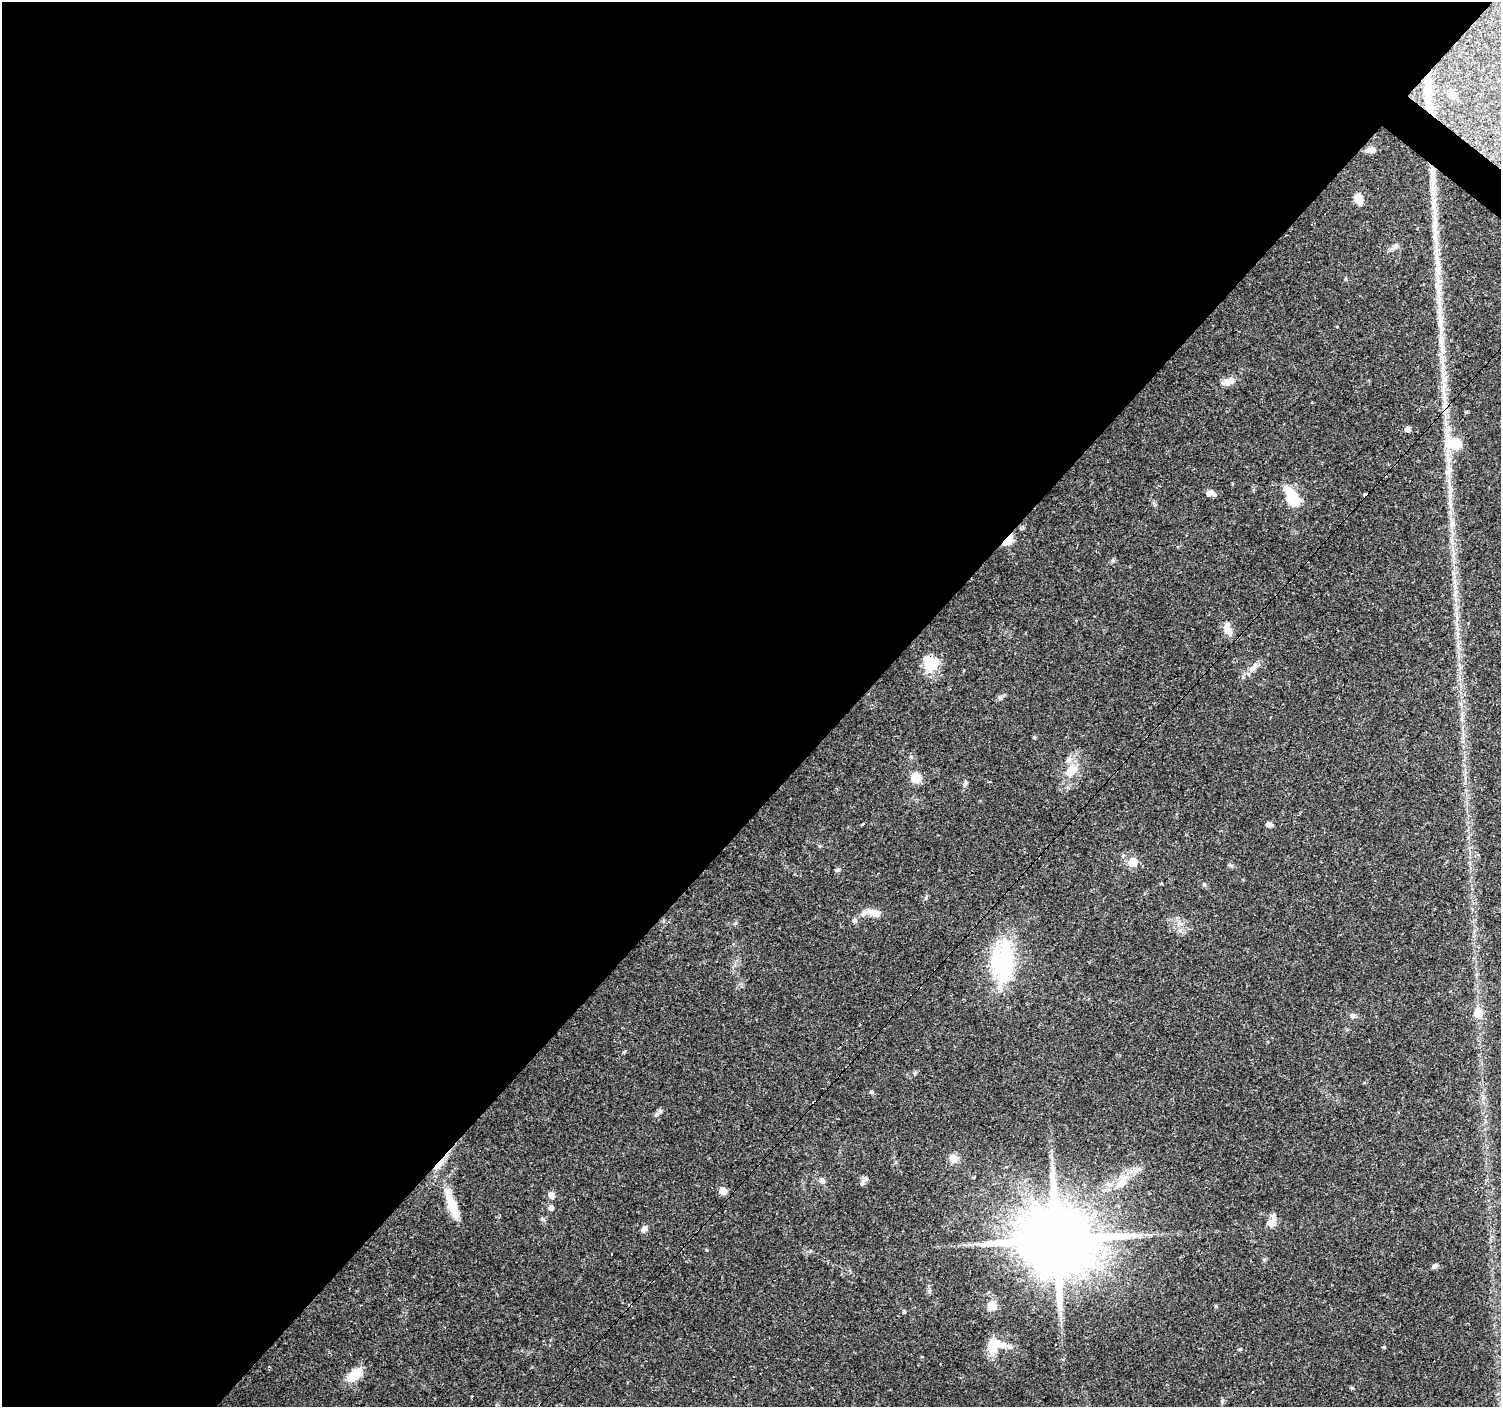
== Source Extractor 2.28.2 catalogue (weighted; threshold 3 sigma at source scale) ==
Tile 5 of 4 x 4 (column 1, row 2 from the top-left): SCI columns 1-1499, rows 2977-4381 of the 6000 x 6021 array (HDU 1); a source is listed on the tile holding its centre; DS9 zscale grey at full resolution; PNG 1503 x 1409 px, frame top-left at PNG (2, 2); no overlay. Shown black and unused: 57% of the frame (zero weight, under 3 of 4 exposures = <1% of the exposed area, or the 3 px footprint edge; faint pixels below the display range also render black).
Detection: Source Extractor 2.28.2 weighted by HDU 2 'WHT'; one run over the whole footprint, this tile lists its part. Background 0.0746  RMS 0.0054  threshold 0.0242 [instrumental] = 3 sigma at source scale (4.5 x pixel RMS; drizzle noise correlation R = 1.50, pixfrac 1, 0.0396/0.0396 arcsec/px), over >= 5 px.
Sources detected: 78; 2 inside a brighter object's white glare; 9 cosmic-ray / hot-pixel residue — not listed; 8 inside a brighter listed object's ellipse — not listed separately; the other 59 listed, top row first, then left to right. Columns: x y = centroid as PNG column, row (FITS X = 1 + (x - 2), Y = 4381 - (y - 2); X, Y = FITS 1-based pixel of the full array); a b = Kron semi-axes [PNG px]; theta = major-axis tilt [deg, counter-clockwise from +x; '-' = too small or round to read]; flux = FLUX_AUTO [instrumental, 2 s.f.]
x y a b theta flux
1427 82 29 8 88 9.8
1452 94 9 7 63 2.6
1371 150 12 6 -6 2.9
1432 173 18 7 -85 5
1433 192 16 7 90 5
1358 199 8 6 -66 11
1435 232 40 7 -87 12
1395 246 10 7 53 1.8
1439 296 44 6 -88 12
1443 368 15 4 84 3
1227 383 13 9 -17 3.1
1444 397 26 5 -84 6
1408 429 5 5 - 2.7
1453 443 20 12 -20 14
1448 472 14 7 55 3.3
1209 493 10 7 17 2.8
1292 498 20 10 -65 17
1452 525 8 5 29 1.6
1008 540 12 6 46 13
1228 629 19 8 -72 4.8
929 664 22 14 -59 11
1255 667 14 7 45 3.2
1034 737 5 4 - 0.57
1071 771 18 11 44 8.5
916 778 7 7 - 12
965 783 8 5 71 1.1
862 824 3 3 - 0.73
1269 824 7 5 -9 2
1133 862 5 5 - 15
838 870 7 5 41 0.99
1204 884 5 4 - 0.78
875 913 13 8 -11 4.7
854 921 7 6 - 1.1
1003 961 55 27 88 49
1478 1013 6 6 - 13
1352 1016 8 5 72 1.2
624 1052 6 3 19 0.6
871 1092 5 5 - 0.71
657 1114 8 5 37 1.4
953 1158 13 10 -50 3.3
439 1164 16 6 43 3.8
865 1179 9 6 -2 1.5
822 1180 8 6 -63 2.2
1121 1183 25 10 38 9.7
723 1191 5 5 - 8.9
551 1195 10 7 -62 2.3
452 1206 35 10 -68 12
551 1207 7 6 - 1.8
1271 1222 16 9 63 3.7
644 1229 7 6 - 2.3
1057 1239 20 17 26 5800
1435 1266 9 5 23 1.3
992 1305 5 5 - 18
1060 1314 7 4 -72 1.4
992 1347 18 11 -81 9.4
1240 1349 4 4 - 0.68
354 1375 21 11 40 10
472 1396 3 2 - 0.56
1222 1401 6 5 - 0.94
Overlapping masked pixels (flux is a lower limit): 4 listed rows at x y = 1427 82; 1008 540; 439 1164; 1057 1239
Unlisted compact peaks at least as high as the median listed source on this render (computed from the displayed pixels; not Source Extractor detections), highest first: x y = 904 1311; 1000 698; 926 898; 1180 930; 1216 1306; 1113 561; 915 1073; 1230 865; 1243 677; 929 1291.